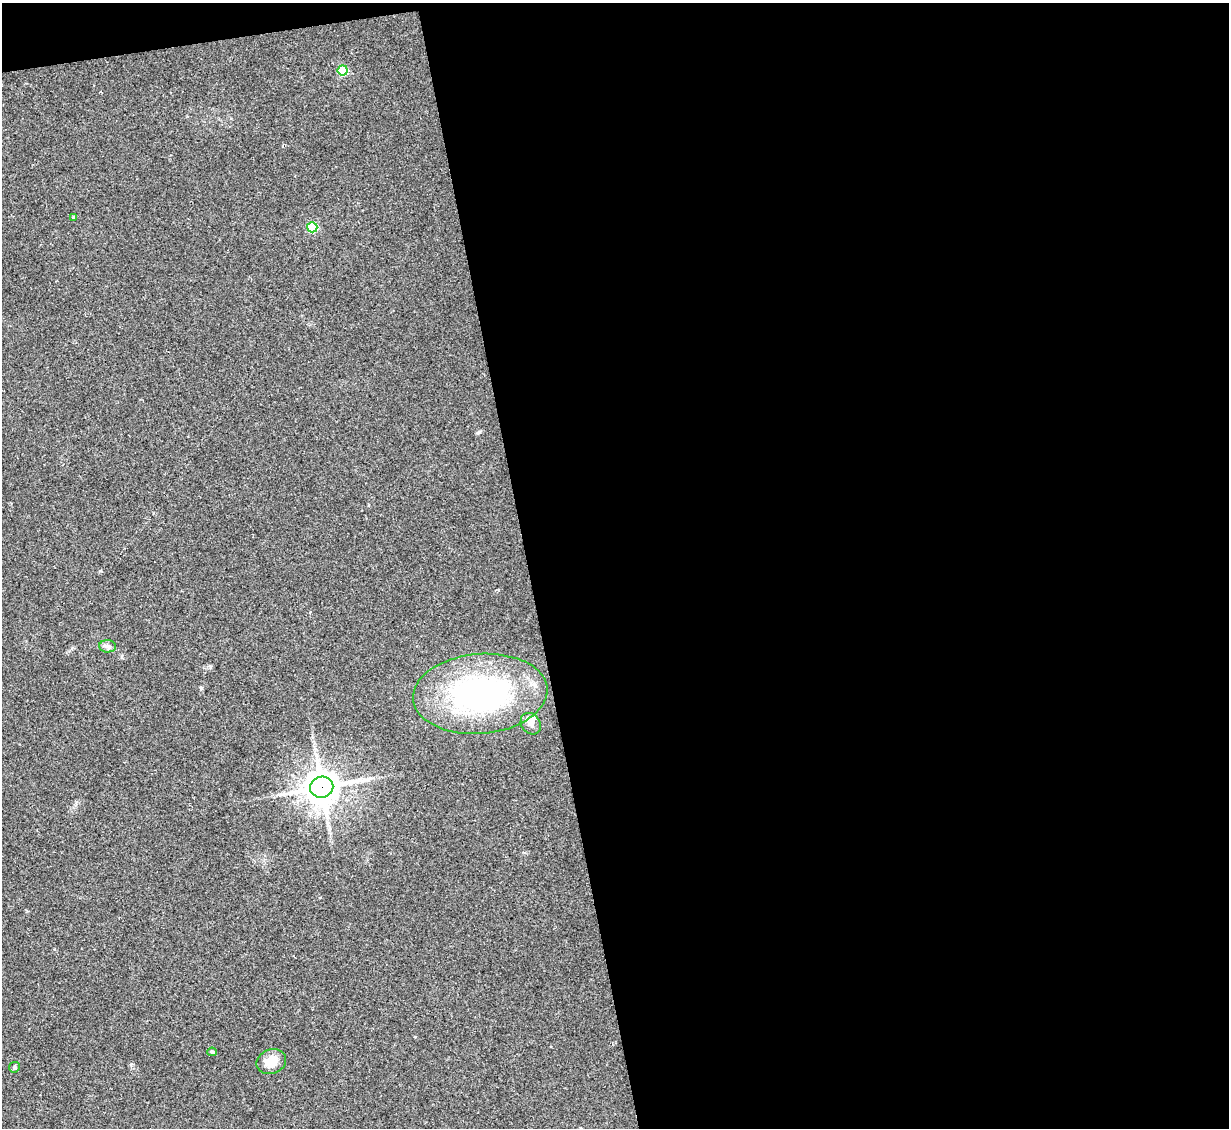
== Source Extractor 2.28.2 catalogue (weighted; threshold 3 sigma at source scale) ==
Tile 4 of 4 x 4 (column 4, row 1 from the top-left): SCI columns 3683-4909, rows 3627-4752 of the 4909 x 4890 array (HDU 1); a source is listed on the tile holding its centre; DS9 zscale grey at full resolution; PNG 1231 x 1130 px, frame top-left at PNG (2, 3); each listed source drawn as its Kron ellipse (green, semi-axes under 4 px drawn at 4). Shown black and unused: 58% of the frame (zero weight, under 2 of 3 exposures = <1% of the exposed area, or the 3 px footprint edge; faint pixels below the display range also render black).
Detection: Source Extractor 2.28.2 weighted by HDU 2 'WHT'; one run over the whole footprint, this tile lists its part. Background 0.0906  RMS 0.0097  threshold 0.0434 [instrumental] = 3 sigma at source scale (4.5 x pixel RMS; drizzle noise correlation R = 1.50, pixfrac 1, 0.05/0.05 arcsec/px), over >= 5 px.
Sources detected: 11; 1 inside a brighter listed object's ellipse — not listed separately; the other 10 listed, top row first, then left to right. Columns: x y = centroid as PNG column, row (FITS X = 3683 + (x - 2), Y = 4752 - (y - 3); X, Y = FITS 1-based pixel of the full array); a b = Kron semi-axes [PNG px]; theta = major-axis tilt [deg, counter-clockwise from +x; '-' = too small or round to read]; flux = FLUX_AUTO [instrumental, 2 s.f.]
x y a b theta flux
343 70 5 5 - 47
74 217 4 4 - 1.1
312 227 5 5 - 65
108 646 8 6 -3 3.2
480 694 67 40 5 240
531 724 11 9 -52 5.6
322 787 11 10 - 2000
212 1052 5 4 - 1.5
271 1062 15 12 22 14
14 1067 5 5 - 1.6
Overlapping masked pixels (flux is a lower limit): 1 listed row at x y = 322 787
Unlisted compact peaks at least as high as the median listed source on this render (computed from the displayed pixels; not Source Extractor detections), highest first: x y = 479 432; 100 571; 131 1064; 201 688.